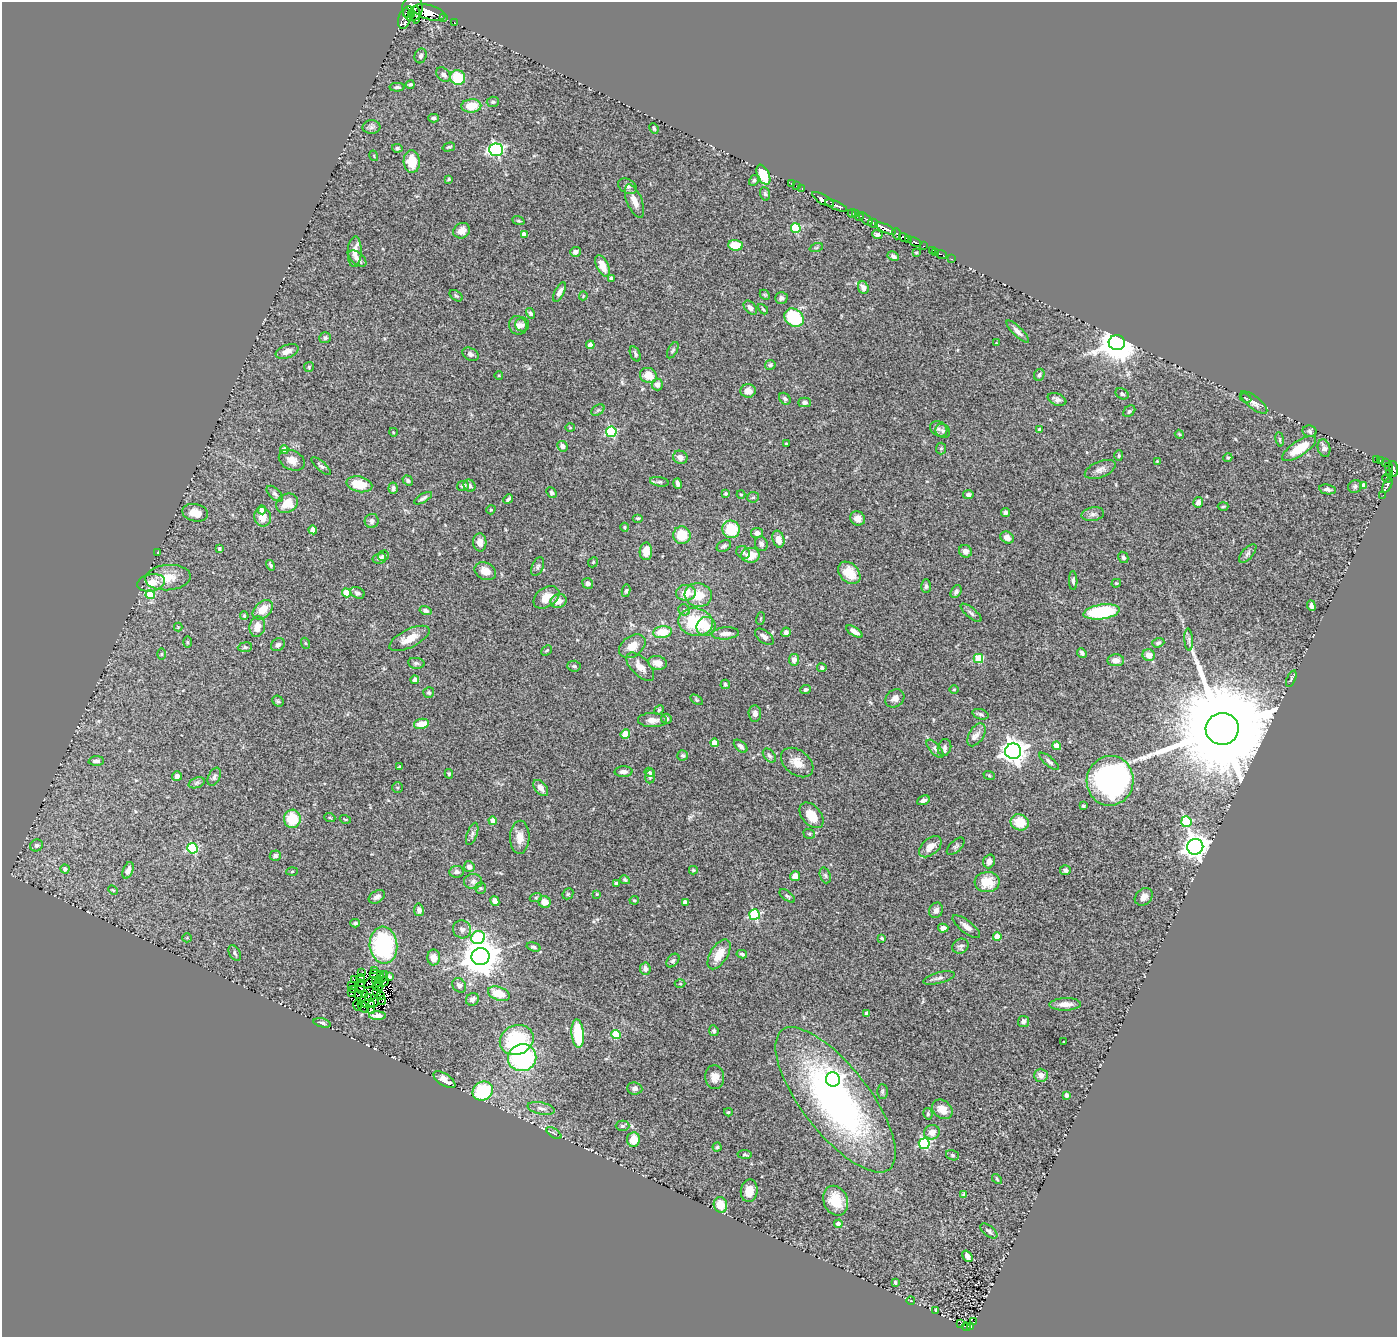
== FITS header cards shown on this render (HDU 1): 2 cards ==
NAXIS1  =                 1395
NAXIS2  =                 1335

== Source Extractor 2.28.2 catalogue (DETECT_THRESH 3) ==
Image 1395 x 1335 px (HDU 1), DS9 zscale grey, 1 PNG px = 1 image px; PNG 1399 x 1339 px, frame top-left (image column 1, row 1335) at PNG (2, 2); each listed source drawn as its Kron ellipse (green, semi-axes under 4 px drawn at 4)
Background 0.476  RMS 0.053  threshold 0.159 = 3 sigma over >= 5 px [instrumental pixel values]
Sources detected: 428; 4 with non-positive FLUX_AUTO (blend fragments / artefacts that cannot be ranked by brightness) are neither listed nor drawn; the other 424 listed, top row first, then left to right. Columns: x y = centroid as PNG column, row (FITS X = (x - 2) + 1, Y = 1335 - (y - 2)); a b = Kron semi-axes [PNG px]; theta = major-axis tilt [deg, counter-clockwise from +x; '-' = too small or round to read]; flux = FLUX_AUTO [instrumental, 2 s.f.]
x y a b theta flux
412 8 13 10 83 1600
407 12 6 4 69 420
429 12 16 7 -16 2000
412 15 4 3 - 170
416 15 9 3 90 470
443 18 3 3 - 46
404 19 10 6 76 28
454 22 2 2 - 3.7
421 56 7 6 - 7.3
443 75 8 6 -47 13
458 77 7 7 - 130
410 85 4 3 - 6.7
397 87 7 4 1 8
493 102 6 5 - 6.8
471 106 10 6 4 55
434 118 5 4 - 5.6
371 127 9 6 1 12
654 128 5 3 - 4.7
449 147 6 3 15 5.5
397 148 5 4 - 6.4
496 150 7 6 - 670
374 156 5 3 - 3.3
412 162 11 8 -86 78
763 175 11 6 -65 120
449 179 4 3 - 4.1
754 180 5 4 - 6.3
791 183 3 2 - 8.7
627 186 10 7 -29 14
797 186 3 2 - 30
802 188 4 3 - 28
765 194 7 5 -72 6.5
823 199 12 4 -29 620
634 201 18 7 -68 34
836 206 12 3 -23 570
852 213 4 3 - 110
856 214 3 2 - 94
859 216 5 3 - 83
866 219 8 3 -44 270
518 221 6 4 -19 4.8
873 223 5 4 - 200
796 228 5 5 - 200
885 229 11 3 -24 1600
462 231 9 7 32 27
524 234 4 4 - 26
896 234 6 3 -71 110
877 235 5 4 - 8.9
904 237 5 3 - 590
908 239 3 2 - 240
915 242 7 3 -22 220
735 245 7 5 -4 70
923 246 3 2 - 21
816 248 7 4 19 6
932 250 4 3 - 26
355 252 15 7 87 33
575 252 5 4 - 12
936 252 3 2 - 10
916 253 4 3 - 2.9
942 254 6 2 -21 13
893 256 6 4 -27 9
357 259 10 6 -41 16
951 259 3 2 - 12
602 266 11 6 -64 53
611 278 4 3 - 10
863 288 6 5 - 22
560 292 11 4 63 16
765 295 6 4 -44 4.5
456 296 7 5 -37 5.8
583 296 4 3 - 3.2
781 298 6 6 - 12
750 308 8 5 -50 14
763 309 6 3 -46 4.5
530 313 5 4 - 6.8
794 318 10 8 -40 190
518 325 9 8 - 17
522 325 7 7 - 9.5
1018 331 15 4 -44 17
325 338 6 5 - 7.9
996 343 3 3 - 2
1117 343 8 7 - 10000
590 345 4 4 - 23
673 350 9 4 61 6.9
287 351 12 6 22 21
470 354 9 6 -29 10
635 354 8 5 -63 7.6
770 365 5 5 - 8.6
309 367 5 5 - 5.3
648 375 8 7 - 49
1039 375 6 5 - 6.7
499 376 4 3 - 2.8
657 385 6 5 - 16
748 391 7 6 - 30
1122 394 7 5 -29 6.9
1246 398 6 4 -28 6.7
785 399 6 5 - 7.4
1057 399 10 6 -22 13
804 402 6 4 0 9.5
1254 402 16 6 -38 22
598 410 7 4 33 6.8
1129 411 7 5 44 7.6
570 428 5 3 - 3.4
939 429 9 7 -31 11
1040 429 4 4 - 8
943 431 7 6 - 8.4
1309 431 7 5 -10 7.7
393 432 4 3 - 2.6
611 432 5 5 - 290
1179 434 4 3 - 3.2
1280 439 7 3 -81 3.8
786 443 4 2 - 3
562 446 5 5 - 17
941 448 6 5 - 5.1
1324 448 9 6 -73 15
1299 449 20 7 33 97
284 450 4 4 - 42
1119 456 5 4 - 4.7
680 457 7 6 - 22
1228 458 4 4 - 4.1
1376 459 4 3 - 39
292 460 14 9 -26 30
1157 461 2 2 - 2.1
1380 461 4 3 - 100
1385 463 4 3 - 58
321 466 12 4 -42 9.2
1389 466 4 3 - 17
1100 469 16 8 21 21
1394 469 8 4 -87 180
1389 473 3 3 - 15
1387 479 4 3 - 28
408 480 5 4 - 7.2
659 482 9 4 -10 7.4
359 484 13 7 -13 82
677 484 5 3 - 11
1387 485 8 3 65 29
463 486 6 5 - 9.7
470 486 6 5 - 9.1
1355 486 7 6 - 9.7
1364 486 4 4 - 46
393 488 5 4 - 12
1327 489 8 5 -9 13
551 492 6 4 -47 5.9
275 494 10 5 -45 11
726 494 4 4 - 5.7
741 494 4 3 - 3.4
968 495 5 4 - 8.9
1383 495 2 2 - 2.6
753 497 6 5 - 5.3
423 498 10 4 30 10
508 499 5 3 - 7.6
1198 502 5 5 - 14
287 503 11 9 31 70
1223 506 5 3 - 4
262 510 4 4 - 18
491 510 5 4 - 4.1
1005 512 4 4 - 8
195 513 13 8 -13 42
1093 514 11 6 10 14
263 517 10 8 -79 40
638 518 5 3 - 4.5
858 518 7 7 - 21
372 521 7 7 - 12
625 527 4 3 - 3.8
731 529 9 8 - 120
313 530 4 4 - 35
757 533 6 5 - 19
682 535 9 8 - 74
1007 537 7 5 -32 19
778 539 9 5 -74 32
480 542 9 6 -87 28
761 544 7 6 - 12
724 546 8 5 29 8.5
219 549 4 4 - 6.6
646 551 9 6 89 45
965 551 7 6 - 16
158 552 3 2 - 3.1
743 552 7 6 - 8.2
1248 553 11 5 48 11
751 555 9 7 5 58
383 556 5 5 - 9.1
1123 557 6 5 - 7.6
379 558 7 5 14 11
593 562 5 4 - 4.1
271 565 5 4 - 7.2
538 567 10 5 66 9.5
485 571 11 8 -27 33
849 573 13 9 -45 67
168 578 23 12 4 64
1073 581 9 4 -88 9
151 583 14 8 10 49
588 583 5 5 - 16
1116 583 5 3 - 3.8
926 586 7 5 -90 7.1
626 591 6 4 79 6
956 592 7 5 60 9.7
346 593 4 4 - 85
357 593 7 5 -25 10
686 593 10 8 7 50
150 594 5 4 - 110
698 595 14 12 -13 67
546 597 14 9 35 46
559 601 8 7 - 31
1311 606 5 3 - 11
263 610 12 8 44 54
425 610 6 4 -14 12
684 610 6 5 - 10
1102 612 18 7 8 290
971 613 13 5 -40 10
244 616 4 3 - 4.3
760 618 6 3 71 3.7
696 622 17 14 -10 190
706 626 10 9 - 45
178 627 4 4 - 3.1
257 627 10 7 78 37
854 631 9 4 -32 18
662 632 9 6 9 78
786 632 5 4 - 12
725 633 13 6 4 22
764 637 11 6 -38 14
409 638 22 9 26 53
1189 640 11 4 -86 10
187 642 6 4 -89 4.3
305 643 5 3 - 3.1
1158 643 6 4 19 8.9
278 645 7 6 - 11
632 646 15 10 37 40
245 647 7 5 6 6.2
546 650 6 3 43 4.2
1082 653 5 4 - 9.7
162 654 6 4 89 4.4
1149 655 6 5 - 34
978 658 5 4 - 150
794 660 6 5 - 19
1116 660 8 6 -2 22
416 663 8 5 -8 8.1
657 663 9 7 -13 27
574 666 7 5 -3 6.4
640 667 18 9 -46 34
822 668 4 4 - 9.4
1291 679 9 3 67 5.1
415 680 4 4 - 15
725 684 5 4 - 5.7
806 689 5 4 - 6.2
954 689 5 3 - 3
429 693 5 5 - 7.5
895 698 10 8 38 19
697 700 7 4 -31 4.6
278 701 6 5 - 5.8
659 710 5 4 - 4.2
755 713 8 6 -85 18
981 714 8 5 -18 7.3
666 719 5 5 - 10
652 720 14 7 -1 24
421 724 8 5 10 48
1222 729 16 16 - 100000
625 734 5 4 - 60
976 735 13 7 59 20
714 743 4 4 - 40
741 746 8 5 -42 12
1057 746 4 4 - 57
945 747 9 6 74 12
935 749 11 5 -49 12
1013 751 8 8 - 3000
683 755 5 5 - 6.2
769 756 8 5 -49 8.4
96 761 8 5 3 11
1049 761 12 4 -40 11
797 763 18 12 -38 42
400 767 3 2 - 4.4
623 772 9 5 2 15
649 772 5 4 - 5.6
449 774 5 3 - 4.5
989 775 6 3 -20 4
177 776 5 5 - 14
650 776 7 5 81 8.6
214 777 10 5 65 9.5
1110 781 25 23 80 910
197 783 8 5 20 7.9
398 788 5 5 - 6.4
541 788 9 5 -51 17
923 800 7 4 24 13
1083 806 4 3 - 4.8
811 815 15 9 -49 58
330 818 5 3 - 3.6
292 819 9 8 - 97
345 819 5 3 - 3.3
493 821 4 4 - 26
1020 822 9 8 - 73
1186 822 5 5 - 200
472 834 12 5 70 11
809 834 6 4 -20 5.4
520 837 17 9 88 37
36 845 6 6 - 9.5
956 846 11 5 43 9.3
930 847 13 8 40 30
1195 847 8 8 - 3200
192 848 5 5 - 290
275 856 5 5 - 9.7
989 861 7 5 72 17
469 867 5 5 - 19
65 869 4 4 - 11
128 870 9 5 68 19
693 870 4 3 - 4.6
1065 870 5 5 - 8.4
292 871 5 3 - 3.3
457 872 7 6 - 12
825 875 8 5 -71 8.1
795 876 5 5 - 22
625 880 5 4 - 6.6
473 881 9 7 6 14
987 882 12 10 4 77
617 883 3 3 - 9.9
481 888 5 5 - 5.5
113 890 5 3 - 3.5
568 894 6 5 - 5.2
597 894 4 3 - 2.7
787 896 9 4 -37 6.9
377 897 9 6 31 14
536 897 6 4 19 4.8
1144 897 10 7 40 25
634 900 4 4 - 4.1
495 901 5 4 - 18
545 902 6 5 - 39
685 902 4 4 - 16
419 910 6 5 - 12
936 910 8 7 - 14
754 915 5 5 - 320
355 923 5 3 - 5.9
966 927 17 6 -38 21
943 928 5 4 - 24
462 929 9 8 - 15
997 937 4 4 - 63
187 938 5 4 - 4.1
478 938 7 6 - 310
882 938 4 3 - 4.4
383 945 18 14 -85 390
960 946 8 7 - 12
534 947 7 3 -16 5.9
235 953 8 5 -62 8.7
719 954 17 8 58 56
742 954 5 4 - 6.7
434 957 8 6 -89 22
480 957 9 8 - 9300
673 961 8 5 49 7.6
645 969 6 5 - 14
375 970 3 2 - 0.14
361 973 3 2 - 8.4
375 974 5 2 - 2
381 974 3 2 - 0.1
382 977 7 2 48 9
389 977 4 3 - 8.4
361 978 4 3 - 6.7
939 978 16 5 15 13
354 980 3 2 - 8
376 980 4 2 - 2.1
384 982 5 2 - 4
361 983 4 2 - 7.2
370 983 7 3 43 3.4
379 983 2 2 - 4.3
680 984 5 3 - 3
351 985 3 2 - 9.4
459 985 8 6 -50 12
361 986 7 3 -84 8.6
378 986 5 2 - 1.6
354 989 3 2 - 7.5
377 991 2 2 - 6.4
351 993 3 2 - 11
364 994 4 3 - 6
499 994 11 6 -19 71
359 995 2 2 - 3.3
380 995 3 2 - 7
368 997 3 2 - 5.6
472 999 7 6 - 13
382 1000 4 3 - 16
374 1002 6 4 34 5.3
368 1004 6 4 4 19
1065 1004 16 6 1 30
357 1006 5 2 - 1.4
363 1007 7 2 -58 3.1
371 1010 4 3 - 9.4
867 1013 4 4 - 24
377 1016 8 3 -1 14
1023 1022 6 5 - 9.8
322 1023 9 4 -14 9.1
714 1031 5 4 - 7.7
578 1034 14 6 -84 160
616 1034 4 4 - 160
517 1040 17 14 22 300
1064 1042 3 2 - 4.8
522 1058 14 13 - 490
1041 1075 7 6 - 21
715 1077 12 9 -87 25
833 1079 7 7 - 900
444 1080 12 6 -33 26
635 1088 7 6 - 13
483 1091 10 9 - 240
882 1091 7 5 89 5.6
1066 1095 4 4 - 12
835 1100 88 33 -52 1300
541 1108 14 6 -12 16
942 1109 11 8 -40 38
728 1112 4 3 - 4.6
928 1114 6 4 -78 6.2
622 1126 7 5 -1 6
932 1132 8 7 - 27
554 1133 9 3 -34 5.8
633 1140 7 6 - 44
924 1144 5 5 - 370
717 1147 4 4 - 4.7
745 1154 7 4 -7 5.6
952 1155 6 5 - 6.3
997 1179 6 3 -47 4.1
749 1191 11 8 82 43
964 1195 4 4 - 7.4
836 1201 15 12 -67 85
720 1205 8 6 -74 64
838 1224 4 4 - 24
989 1231 10 5 -38 12
967 1256 6 4 -54 15
895 1282 3 3 - 4.4
911 1301 4 3 - 3
936 1310 3 3 - 4.4
974 1322 3 2 - 4.2
961 1324 3 2 - 2.9
966 1327 4 3 - 37
970 1327 3 3 - 56
At the frame edge (FLAGS 8, measured only in part): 1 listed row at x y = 1394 469
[4 non-positive-flux detections neither listed nor drawn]